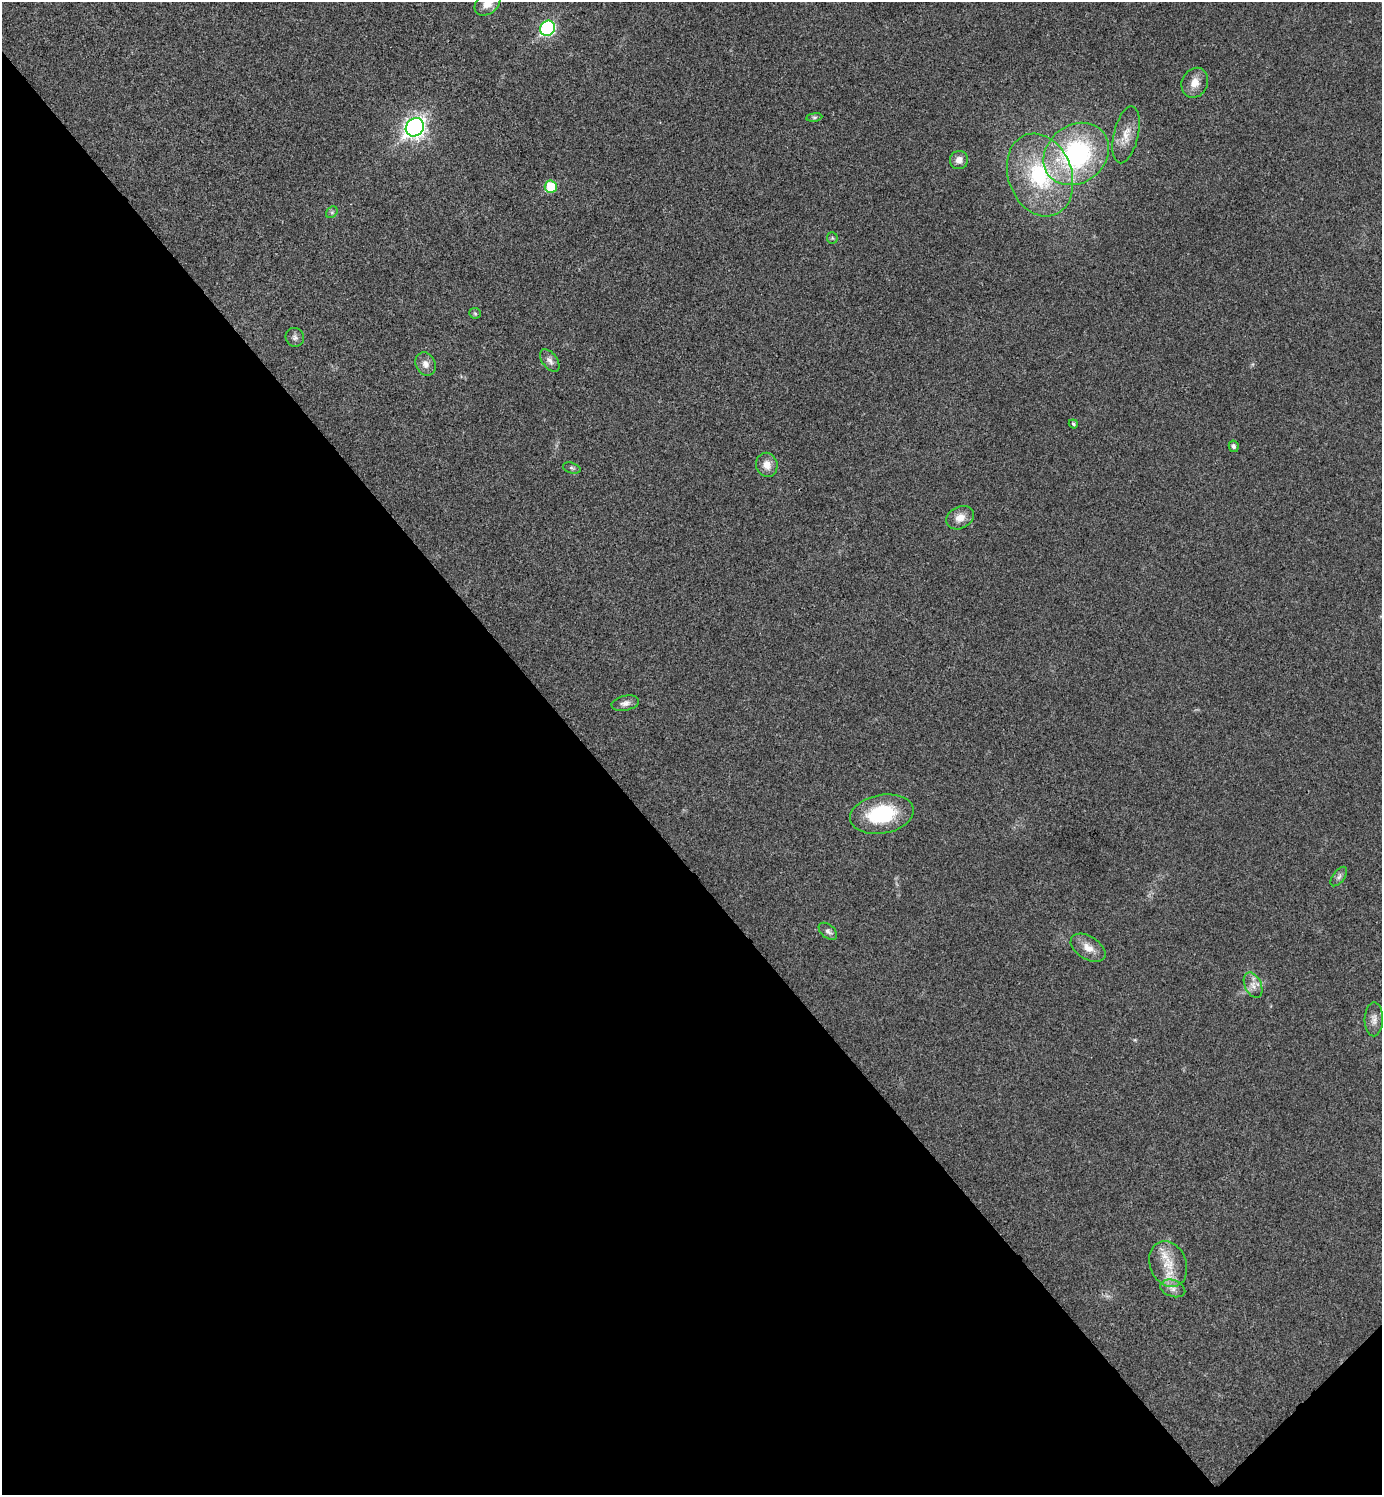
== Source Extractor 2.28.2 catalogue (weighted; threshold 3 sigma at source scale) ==
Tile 14 of 4 x 4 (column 2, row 4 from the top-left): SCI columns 1682-3061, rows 4-1496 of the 5980 x 5981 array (HDU 1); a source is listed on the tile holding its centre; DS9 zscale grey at full resolution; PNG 1384 x 1497 px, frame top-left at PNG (2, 2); each listed source drawn as its Kron ellipse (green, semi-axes under 4 px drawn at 4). Shown black and unused: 43% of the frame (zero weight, under 3 of 4 exposures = <1% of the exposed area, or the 3 px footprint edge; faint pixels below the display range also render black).
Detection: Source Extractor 2.28.2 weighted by HDU 2 'WHT'; one run over the whole footprint, this tile lists its part. Background 0.0281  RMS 0.0053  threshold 0.0241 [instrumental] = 3 sigma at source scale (4.5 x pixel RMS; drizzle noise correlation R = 1.50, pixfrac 1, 0.05/0.05 arcsec/px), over >= 5 px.
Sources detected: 30; all 30 listed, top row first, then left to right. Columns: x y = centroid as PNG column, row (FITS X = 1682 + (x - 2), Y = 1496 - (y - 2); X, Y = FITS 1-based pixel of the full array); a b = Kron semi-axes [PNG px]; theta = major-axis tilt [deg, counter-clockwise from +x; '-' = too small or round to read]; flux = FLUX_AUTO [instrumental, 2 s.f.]
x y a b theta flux
488 3 15 10 42 5.1
548 28 8 7 - 71
1195 83 15 13 65 5.9
814 117 8 4 8 0.91
415 127 10 8 46 270
1126 135 29 12 77 8.7
1076 154 35 29 38 83
959 160 9 9 - 3.4
1040 175 42 32 -70 53
551 187 6 6 - 18
332 212 6 5 - 1
832 238 5 5 - 0.8
475 313 6 5 - 0.87
295 337 9 9 - 1.9
550 361 13 7 -52 2.6
425 364 12 9 -63 3.6
1073 424 5 3 - 0.94
1234 446 5 5 - 1.5
767 465 12 10 -72 4.9
572 468 9 5 -16 1.2
960 518 14 11 27 5.5
625 703 14 7 11 2.8
882 814 32 19 10 35
1339 877 11 6 53 1.8
828 931 10 6 -39 2
1088 948 19 11 -32 6.2
1253 985 13 8 -65 3.8
1374 1019 17 9 89 3.6
1168 1264 23 18 -68 13
1173 1288 13 8 -19 3.5
Isophote crosses this tile's border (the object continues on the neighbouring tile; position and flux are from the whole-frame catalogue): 1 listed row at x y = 488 3